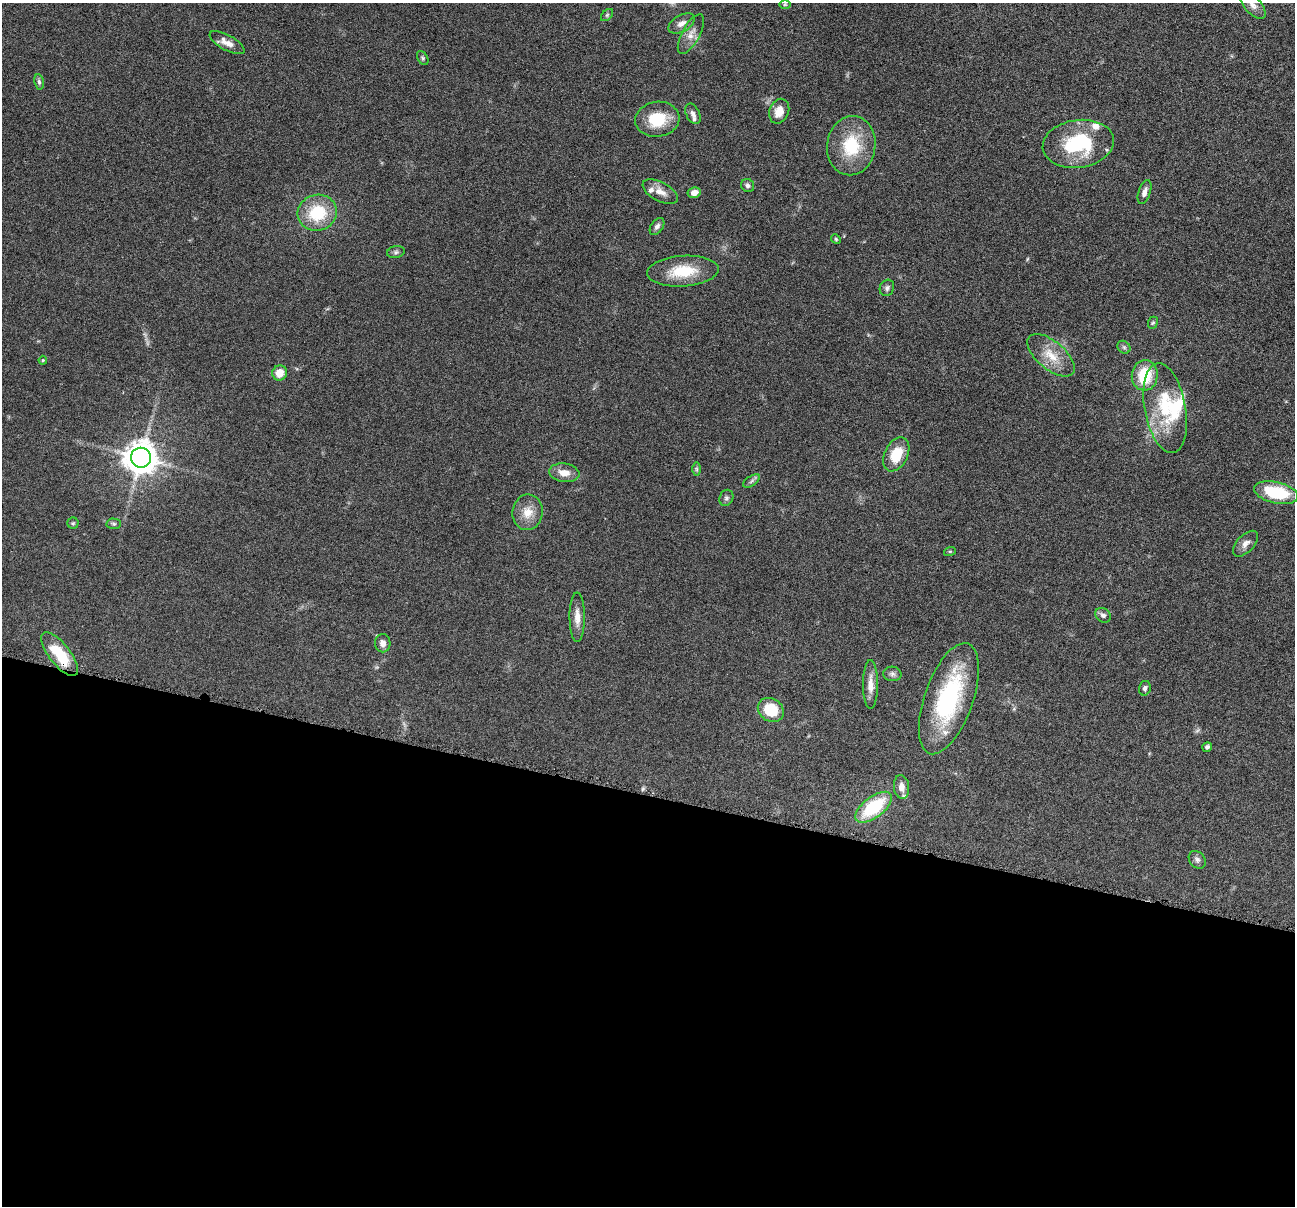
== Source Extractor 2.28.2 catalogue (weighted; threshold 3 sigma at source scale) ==
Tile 14 of 4 x 4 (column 2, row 4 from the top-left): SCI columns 1299-2591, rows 254-1457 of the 5181 x 5198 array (HDU 1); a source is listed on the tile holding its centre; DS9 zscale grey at full resolution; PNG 1297 x 1208 px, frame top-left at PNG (2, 3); each listed source drawn as its Kron ellipse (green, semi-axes under 4 px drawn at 4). Shown black and unused: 34% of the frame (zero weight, under 4 of 8 exposures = <1% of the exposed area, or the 3 px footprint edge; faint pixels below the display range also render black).
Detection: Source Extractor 2.28.2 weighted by HDU 2 'WHT'; one run over the whole footprint, this tile lists its part. Background 0.0374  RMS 0.0039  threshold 0.0159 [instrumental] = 3 sigma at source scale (4.09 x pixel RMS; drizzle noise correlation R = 1.36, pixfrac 0.8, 0.05/0.05 arcsec/px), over >= 5 px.
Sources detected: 66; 3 too faint to see at this stretch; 1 inside a brighter object's white glare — neither listed nor drawn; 7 inside a brighter listed object's ellipse — not listed separately; the other 55 listed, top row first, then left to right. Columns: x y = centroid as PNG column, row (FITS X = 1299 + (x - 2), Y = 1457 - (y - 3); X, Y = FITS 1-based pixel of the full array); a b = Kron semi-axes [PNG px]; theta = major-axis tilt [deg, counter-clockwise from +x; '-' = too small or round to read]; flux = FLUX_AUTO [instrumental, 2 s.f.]
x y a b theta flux
785 4 6 4 1 0.45
1253 5 17 8 -48 2.5
607 15 7 4 45 0.66
681 23 14 8 30 2.5
691 34 22 9 62 3.6
227 43 19 7 -28 3.1
423 58 8 5 -59 0.65
39 82 8 5 -79 0.72
779 111 13 9 68 4.7
693 114 11 6 -64 1.5
657 119 22 17 8 12
1078 144 36 24 8 26
851 146 30 24 82 18
748 185 7 6 - 1.1
660 192 19 9 -28 3.4
694 192 6 5 - 2.4
1145 192 12 6 72 1.8
317 213 20 18 13 16
657 226 9 6 55 1.2
836 239 5 4 - 0.46
396 252 9 6 10 0.86
683 271 36 15 4 12
887 288 8 7 - 1.1
1153 323 6 4 67 0.54
1124 347 7 5 -44 0.71
1051 355 28 14 -40 7.9
43 360 4 4 - 0.38
280 373 7 7 - 4.6
1145 375 15 13 84 13
1165 408 45 20 -79 20
896 454 18 11 64 9.7
141 458 10 10 - 560
696 469 7 4 -89 0.58
564 473 15 9 -8 3.8
752 481 9 5 34 0.95
1276 493 22 10 -13 21
726 498 8 6 65 0.98
528 512 18 15 83 5.2
73 523 5 5 - 0.55
114 524 7 5 -2 0.67
1246 544 16 8 46 2.2
950 551 6 4 18 0.4
1103 615 8 6 -34 1.3
577 617 25 7 -90 3.5
383 643 9 7 -88 2
60 654 26 10 -52 14
892 674 9 7 -4 1.2
871 685 24 7 -90 3.6
1145 688 7 6 - 1
949 699 58 24 71 41
771 710 14 11 -32 12
1207 747 5 4 - 0.82
901 787 12 7 -84 2.6
874 807 21 10 37 22
1197 860 10 7 -49 1.2
Overlapping masked pixels (flux is a lower limit): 1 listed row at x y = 60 654
Isophote crosses this tile's border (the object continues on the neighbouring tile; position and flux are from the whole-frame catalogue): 1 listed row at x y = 1253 5